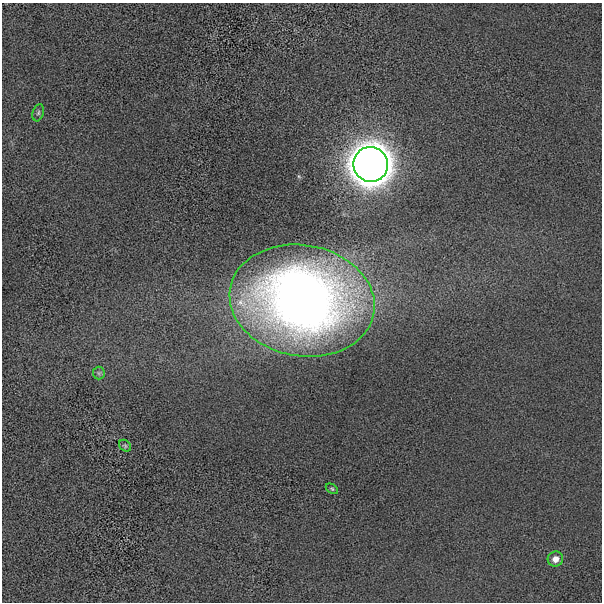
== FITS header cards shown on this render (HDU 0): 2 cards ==
NAXIS1  =                  600
NAXIS2  =                  600

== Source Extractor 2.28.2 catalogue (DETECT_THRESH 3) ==
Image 600 x 600 px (HDU 0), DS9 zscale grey, 1 PNG px = 1 image px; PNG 604 x 604 px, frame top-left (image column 1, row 600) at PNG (2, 3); each listed source drawn as its Kron ellipse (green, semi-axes under 4 px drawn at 4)
Background 2730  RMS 450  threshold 1340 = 3 sigma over >= 5 px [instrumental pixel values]
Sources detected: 7; all 7 listed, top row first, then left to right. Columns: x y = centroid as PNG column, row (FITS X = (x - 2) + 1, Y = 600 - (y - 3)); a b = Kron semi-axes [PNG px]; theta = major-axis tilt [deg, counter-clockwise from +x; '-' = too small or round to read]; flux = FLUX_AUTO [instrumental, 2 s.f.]
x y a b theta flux
38 113 9 5 72 7.1e+04
371 164 17 17 - 6.8e+07
302 301 73 55 -10 3.0e+07
99 373 6 6 - 6.2e+04
125 446 7 5 -43 4.9e+04
332 489 7 4 -30 4.5e+04
555 559 8 7 - 2.1e+05